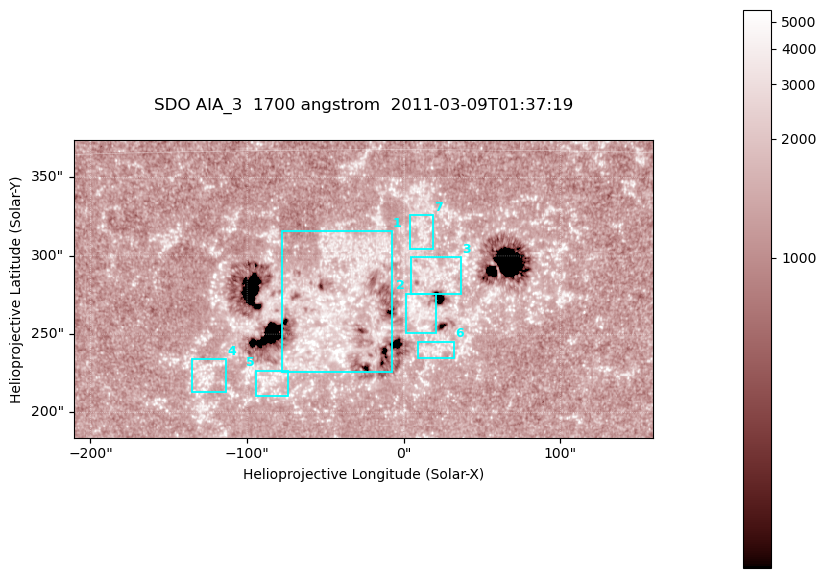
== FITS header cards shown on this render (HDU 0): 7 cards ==
TELESCOP= 'SDO     '           /
INSTRUME= 'AIA_3   '           /
WAVELNTH=                 1700 /
WAVEUNIT= 'angstrom'           /
DATE-OBS= '2011-03-09T01:37:19.712' /
CTYPE1  = 'HPLN-TAN'           /
CTYPE2  = 'HPLT-TAN'           /

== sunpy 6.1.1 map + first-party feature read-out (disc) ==
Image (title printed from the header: SDO AIA_3  1700 angstrom  2011-03-09T01:37:19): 603 x 310 px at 0.613 arcsec/px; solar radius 967 arcsec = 1577 px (partial field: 2.4% of the solar disc is inside the frame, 100% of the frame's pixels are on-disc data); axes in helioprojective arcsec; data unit not stated in the header (colour bar unlabelled)
Pointing: header CRPIX1/2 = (2053.97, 2042.58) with CRVAL1/2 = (0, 0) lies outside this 603 x 310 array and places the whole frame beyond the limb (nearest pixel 1.43 R_sun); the SolarSoft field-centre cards XCEN/YCEN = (-25.93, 278.8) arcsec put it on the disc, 1777 arcsec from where CRPIX/CRVAL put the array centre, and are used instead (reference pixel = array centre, CRVAL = XCEN/YCEN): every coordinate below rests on XCEN/YCEN
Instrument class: DISC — disc imager (sunpy class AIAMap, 1700 A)
Bright regions (active regions / flare kernels): reference = the on-disc median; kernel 5 px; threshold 5 sigma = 1569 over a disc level ~1298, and >= 1.15x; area >= 186 px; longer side >= 4 px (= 2.5 arcsec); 7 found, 7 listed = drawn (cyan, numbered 1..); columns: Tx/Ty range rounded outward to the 2 arcsec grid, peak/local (2 s.f.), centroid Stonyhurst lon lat
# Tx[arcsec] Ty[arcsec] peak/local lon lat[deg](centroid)
1 -78..-8 226..316 5.8 -3 +9
2 0..22 250..276 4.1 +1 +8
3 4..36 276..300 3.2 +1 +10
4 -136..-112 212..234 3.4 -8 +6
5 -94..-74 210..228 3.3 -5 +6
6 8..32 234..246 3.3 +1 +7
7 4..20 304..326 2.8 +1 +12